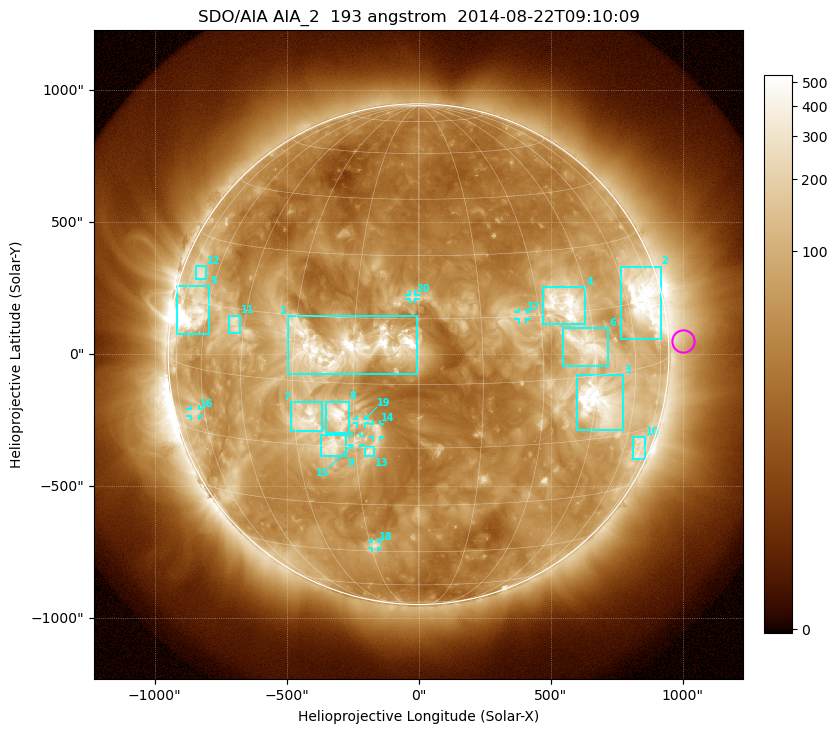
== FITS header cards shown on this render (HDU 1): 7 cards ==
TELESCOP= 'SDO/AIA'
INSTRUME= 'AIA_2'
WAVELNTH=                  193
WAVEUNIT= 'angstrom'
DATE-OBS= '2014-08-22T09:10:09.12'
CTYPE1  = 'HPLN-TAN'
CTYPE2  = 'HPLT-TAN'

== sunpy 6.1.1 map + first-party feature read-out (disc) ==
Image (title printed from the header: SDO/AIA AIA_2  193 angstrom  2014-08-22T09:10:09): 1024 x 1024 px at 2.4 arcsec/px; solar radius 949 arcsec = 395 px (full disc in frame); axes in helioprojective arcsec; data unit not stated in the header (colour bar unlabelled)
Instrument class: DISC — disc imager (sunpy class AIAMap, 193 A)
Bright regions (active regions / flare kernels): reference = the median radial profile (limb darkening/brightening removed); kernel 9 px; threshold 5 sigma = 149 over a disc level ~48.7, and >= 1.15x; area >= 12 px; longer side >= 9 px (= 22 arcsec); searched inside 0.97 R_sun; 20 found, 20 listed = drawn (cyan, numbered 1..; 7 of them under ~33 arcsec drawn as corner ticks so the feature stays visible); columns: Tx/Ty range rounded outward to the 5 arcsec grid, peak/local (2 s.f.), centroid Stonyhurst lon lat
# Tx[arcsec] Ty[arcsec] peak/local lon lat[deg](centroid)
1 -495..-5 -80..145 19 -18 +8
2 765..920 55..330 13 +68 +15
3 600..775 -285..-80 16 +47 -6
4 470..630 115..255 11 +38 +17
5 -920..-795 75..260 22 -67 +12
6 545..720 -45..100 8.7 +43 +7
7 -485..-365 -295..-180 9.3 -26 -9
8 -350..-265 -300..-180 9.7 -19 -8
9 -370..-270 -390..-305 8.1 -21 -15
10 810..860 -400..-315 4.4 +69 -19
11 -720..-675 80..150 5.8 -48 +12
12 -845..-805 280..335 4.8 -69 +21
13 -205..-170 -390..-350 6.7 -12 -16
14 -175..-145 -315..-265 6.1 -10 -11
15 -255..-220 -345..-310 5.3 -15 -13
16 -865..-830 -235..-205 4.3 -65 -11
17 380..410 130..160 4.8 +25 +15
18 -175..-150 -735..-710 5.5 -14 -43
19 -235..-205 -265..-245 4.5 -13 -9
20 -35..-10 205..225 4.2 -1 +20
Off-limb structures (1.02-1.3 R_sun): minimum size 162 px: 3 found; the strongest spans PA ~240..305 deg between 1.02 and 1.3 R_sun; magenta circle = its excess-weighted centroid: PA ~275 deg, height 1.06 R_sun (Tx ~1000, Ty ~50 arcsec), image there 1.8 x the reference